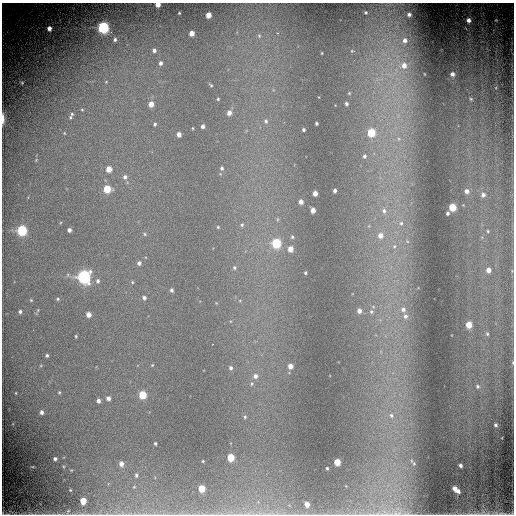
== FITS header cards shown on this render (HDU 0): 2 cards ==
NAXIS1  =                  512 / Required FITS header
NAXIS2  =                  512 / Required FITS header

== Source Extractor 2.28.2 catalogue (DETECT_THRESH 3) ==
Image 512 x 512 px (HDU 0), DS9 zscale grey, 1 PNG px = 1 image px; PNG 516 x 516 px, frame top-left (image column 1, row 512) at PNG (2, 3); no overlay
Background -0.256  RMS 0.11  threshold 0.342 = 3 sigma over >= 5 px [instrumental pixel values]
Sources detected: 132; all 132 listed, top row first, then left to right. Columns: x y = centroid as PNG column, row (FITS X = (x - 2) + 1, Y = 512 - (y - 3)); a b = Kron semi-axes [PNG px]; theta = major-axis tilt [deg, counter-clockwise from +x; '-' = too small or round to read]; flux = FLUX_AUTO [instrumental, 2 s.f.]
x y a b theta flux
158 4 4 4 - 76
366 12 3 3 - 9.3
179 13 3 2 - 6.7
409 14 5 5 - 27
208 15 4 4 - 79
468 20 4 4 - 38
496 20 4 3 - 7.4
103 27 6 5 - 1100
49 28 4 4 - 48
192 33 4 4 - 67
259 36 7 5 -69 14
115 40 4 4 - 17
405 40 8 7 - 50
154 50 5 5 - 26
352 51 5 4 - 8.5
322 53 3 2 - 5.4
160 63 6 5 - 24
404 65 9 8 - 73
452 74 4 4 - 29
106 82 5 5 - 11
22 83 3 2 - 5.9
211 85 5 3 - 9.2
349 93 4 4 - 6.9
218 99 3 3 - 7.8
471 99 4 4 - 8.6
151 104 5 4 - 70
346 104 4 3 - 15
82 110 5 5 - 11
229 113 5 5 - 41
72 114 7 5 -87 17
70 117 6 5 - 15
3 119 9 2 -89 38
266 121 6 5 - 16
316 123 3 3 - 12
155 124 4 4 - 11
203 126 4 3 - 22
303 130 3 3 - 13
371 132 5 5 - 240
64 133 4 4 - 7.9
179 134 4 4 - 45
399 139 6 4 -71 12
364 156 6 5 - 17
36 160 5 4 - 8.4
222 168 6 5 - 16
109 169 5 4 - 89
125 177 5 5 - 23
107 189 5 5 - 210
335 190 3 3 - 20
466 191 5 5 - 33
315 193 4 4 - 50
483 195 6 5 - 25
301 202 4 4 - 39
452 207 5 5 - 220
313 210 4 4 - 57
384 211 8 7 - 37
448 213 3 3 - 14
401 223 7 7 - 27
242 225 6 5 - 13
218 227 4 3 - 7.4
22 230 5 5 - 670
69 230 4 4 - 27
488 231 4 4 - 8.3
145 234 5 4 - 10
380 235 7 7 - 62
292 237 4 4 - 11
407 241 6 4 -46 12
276 243 6 5 - 480
394 246 7 5 68 23
290 249 5 4 - 66
139 263 5 4 - 22
234 268 5 5 - 15
488 270 5 5 - 49
305 273 3 2 - 9.6
84 277 6 6 - 1700
98 281 5 5 - 20
132 282 4 4 - 7.9
172 290 4 4 - 17
144 298 5 4 - 20
58 299 5 4 - 11
31 300 5 4 - 8.4
403 309 8 7 - 38
38 310 6 4 71 9.8
359 311 6 5 - 36
20 312 4 4 - 16
371 312 7 7 - 24
89 315 4 4 - 59
405 316 7 6 - 31
469 325 5 4 - 120
487 334 5 4 - 11
76 336 4 3 - 7.3
47 355 4 4 - 14
513 363 4 3 - 6.4
152 365 4 4 - 6.5
290 366 5 4 - 55
231 368 6 5 - 19
255 376 6 6 - 37
252 384 7 5 58 15
477 386 6 5 - 14
59 392 4 4 - 8.6
16 393 3 2 - 4.8
142 395 5 5 - 260
108 398 5 4 - 30
98 401 4 4 - 25
41 412 5 4 - 25
391 415 8 7 - 35
245 417 6 4 69 12
495 425 3 3 - 15
155 443 3 3 - 11
231 457 5 5 - 180
55 459 4 4 - 19
203 461 3 2 - 6
411 461 6 4 -70 10
337 462 5 4 - 130
121 464 5 4 - 35
414 464 6 4 -53 10
461 465 4 3 - 17
63 466 5 3 - 8.7
327 468 3 3 - 8.1
71 470 5 3 - 7.6
136 475 4 4 - 12
201 488 5 5 - 150
456 489 8 4 -39 65
70 490 4 3 - 7.9
83 501 5 5 - 120
307 504 4 4 - 49
68 511 7 4 59 15
22 513 16 3 8 37
397 513 17 7 -3 67
485 513 24 9 -3 95
7 514 13 5 6 29
31 514 11 5 -18 29
502 514 31 5 -2 70
At the frame edge (FLAGS 8, measured only in part): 9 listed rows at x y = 158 4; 3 119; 513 363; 22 513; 397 513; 485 513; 7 514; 31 514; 502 514